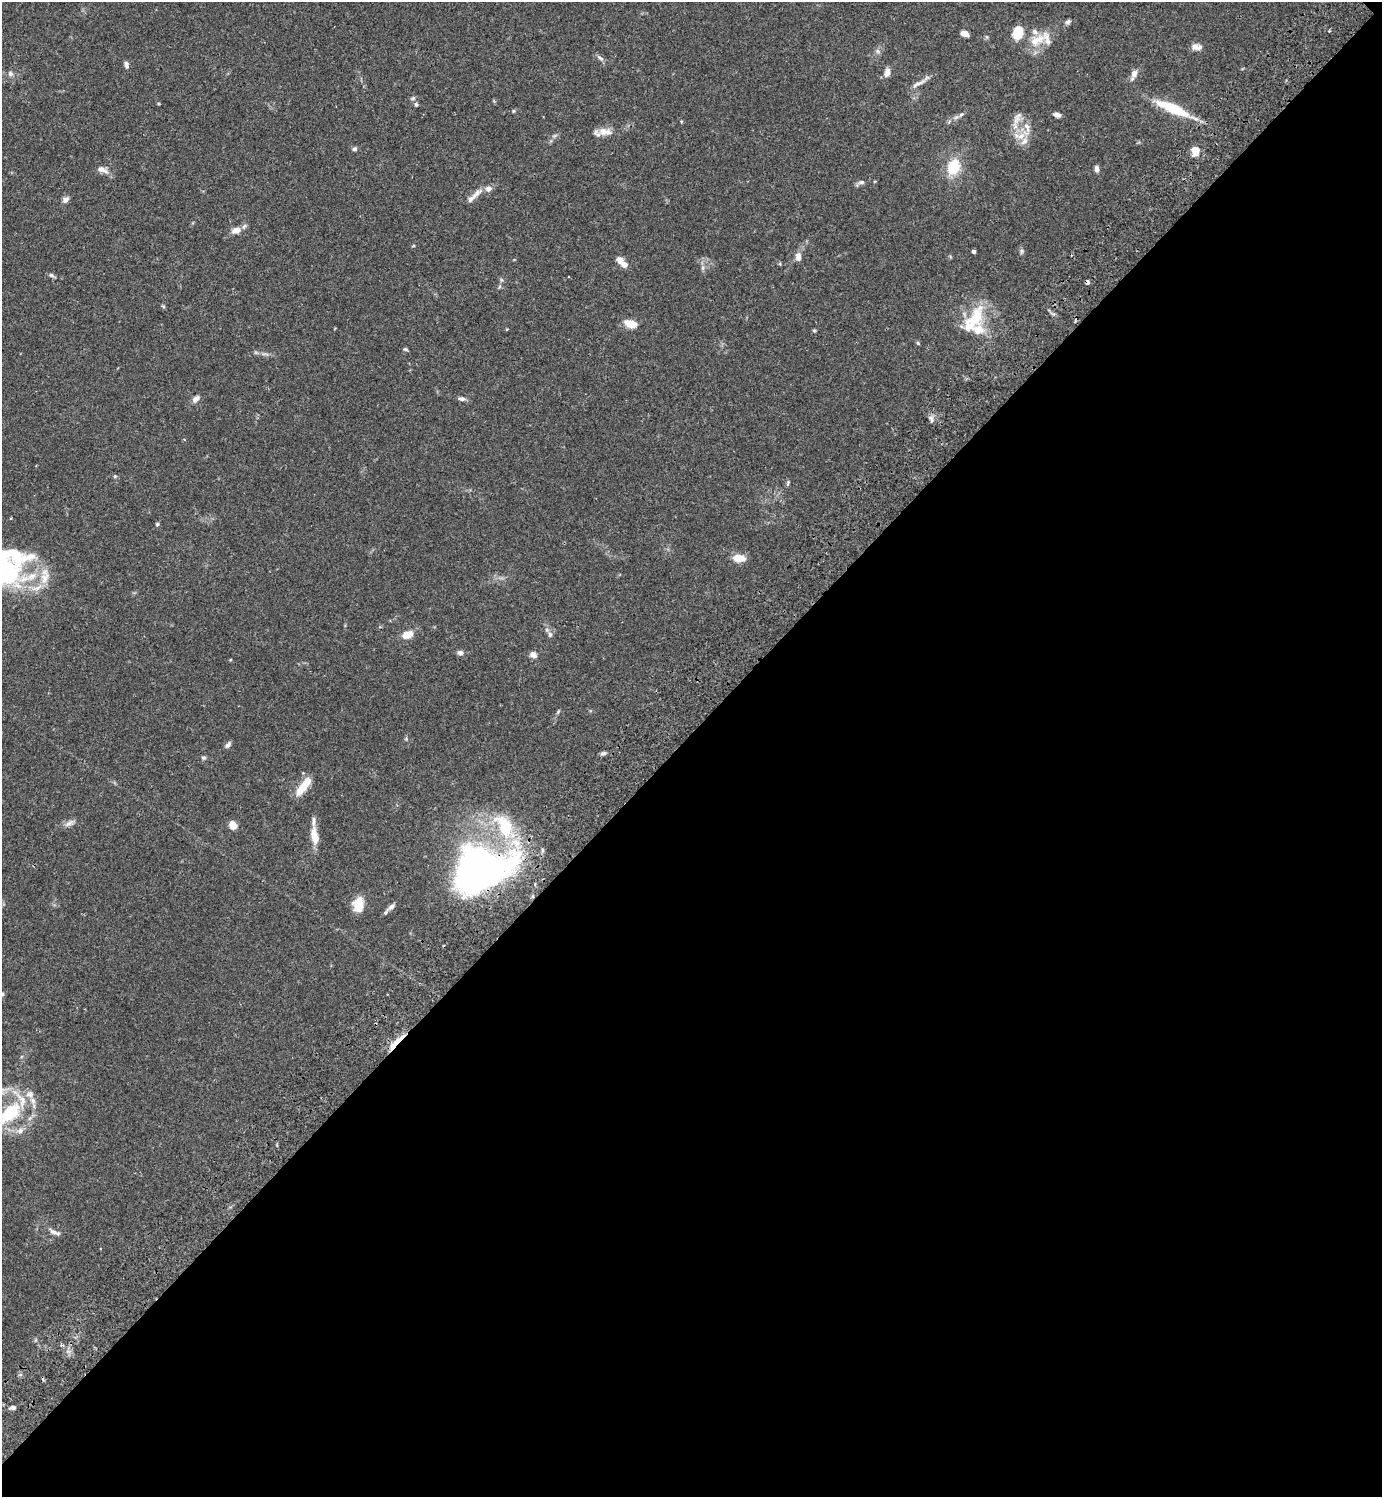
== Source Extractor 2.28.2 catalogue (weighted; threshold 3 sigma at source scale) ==
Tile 12 of 4 x 4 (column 4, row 3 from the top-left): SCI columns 4487-5866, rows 1539-3033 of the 6070 x 6069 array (HDU 1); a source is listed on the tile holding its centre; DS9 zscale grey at full resolution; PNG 1384 x 1499 px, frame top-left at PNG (2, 2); no overlay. Shown black and unused: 51% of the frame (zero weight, under 2 of 3 exposures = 3% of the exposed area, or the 3 px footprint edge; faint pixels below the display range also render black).
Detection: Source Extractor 2.28.2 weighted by HDU 2 'WHT'; one run over the whole footprint, this tile lists its part. Background 0.091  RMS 0.0057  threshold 0.0255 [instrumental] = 3 sigma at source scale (4.5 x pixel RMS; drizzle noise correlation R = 1.50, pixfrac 1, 0.05/0.05 arcsec/px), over >= 5 px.
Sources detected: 99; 2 inside a brighter object's white glare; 2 cosmic-ray / hot-pixel residue — not listed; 16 inside a brighter listed object's ellipse — not listed separately; the other 79 listed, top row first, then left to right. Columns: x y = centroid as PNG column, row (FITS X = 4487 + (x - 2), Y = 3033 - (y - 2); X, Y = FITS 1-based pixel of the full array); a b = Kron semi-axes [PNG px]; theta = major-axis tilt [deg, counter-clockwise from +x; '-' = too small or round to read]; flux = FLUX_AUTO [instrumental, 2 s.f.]
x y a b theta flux
1068 22 7 6 - 1.3
1018 32 14 10 80 12
964 33 7 4 -16 4.6
1037 40 28 13 32 12
1196 47 13 7 -2 3.3
877 51 7 4 -88 1.2
600 58 11 5 -34 1.6
126 65 9 5 -79 1.6
887 72 12 7 76 3.1
1134 73 12 8 69 3
11 74 8 6 -46 1.6
918 83 28 5 30 3.3
413 98 6 5 - 1.1
416 104 6 5 - 1.1
1173 108 46 10 -24 22
513 111 4 4 - 0.61
1057 115 8 5 -11 2.3
956 117 7 5 42 1.3
1017 118 20 9 66 4.9
603 131 14 12 -25 5.4
1021 136 14 10 26 6
355 149 6 5 - 1.2
1195 151 9 8 - 6.1
953 167 17 13 72 17
1097 169 7 5 -90 2.1
102 170 16 7 -21 3.5
862 182 7 5 14 1.4
476 194 21 6 44 4.3
65 200 8 7 - 2.2
236 230 13 8 18 4.3
413 246 5 3 - 0.49
974 251 3 3 - 1.4
1022 251 7 4 90 1.1
798 257 12 8 89 3.1
619 261 10 8 -59 3.4
703 268 7 4 90 1.2
51 275 8 5 -27 1.3
501 280 6 4 -89 0.89
1088 282 4 4 - 3.6
975 317 36 19 55 22
631 324 12 7 -19 8.5
814 330 6 4 0 0.65
918 343 5 4 - 0.64
405 349 6 4 -14 0.81
265 354 13 3 0 1.5
196 399 10 6 43 2.7
462 399 8 5 -10 2
931 419 11 5 -68 1.7
184 439 4 2 - 0.52
115 476 5 4 - 0.62
788 483 7 4 72 0.87
157 524 5 5 - 0.81
739 558 14 8 -6 6.8
4 572 54 41 10 78
550 634 8 6 78 1.6
407 635 11 7 22 7.3
460 653 6 6 - 2.1
533 655 8 6 -27 2.9
230 660 4 3 - 0.48
558 712 6 4 57 0.72
228 745 9 5 50 1.6
603 754 7 5 23 1.4
203 758 6 5 - 1
303 786 28 9 53 9.7
69 823 14 7 27 2.7
233 825 8 7 - 5.3
505 827 35 18 -58 34
314 836 21 8 -78 8.4
479 870 58 39 21 280
359 901 16 12 13 6.5
391 907 13 6 45 2.4
2 994 5 3 - 0.63
396 1043 30 5 46 8.3
30 1094 11 10 - 3.5
6 1116 24 18 56 19
20 1130 10 8 18 3
55 1232 18 6 -22 2.6
61 1345 5 5 - 1.1
13 1407 7 5 6 1.8
Overlapping masked pixels (flux is a lower limit): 3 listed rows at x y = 1088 282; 479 870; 396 1043
Isophote crosses this tile's border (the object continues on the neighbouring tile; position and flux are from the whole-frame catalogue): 2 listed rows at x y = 4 572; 6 1116